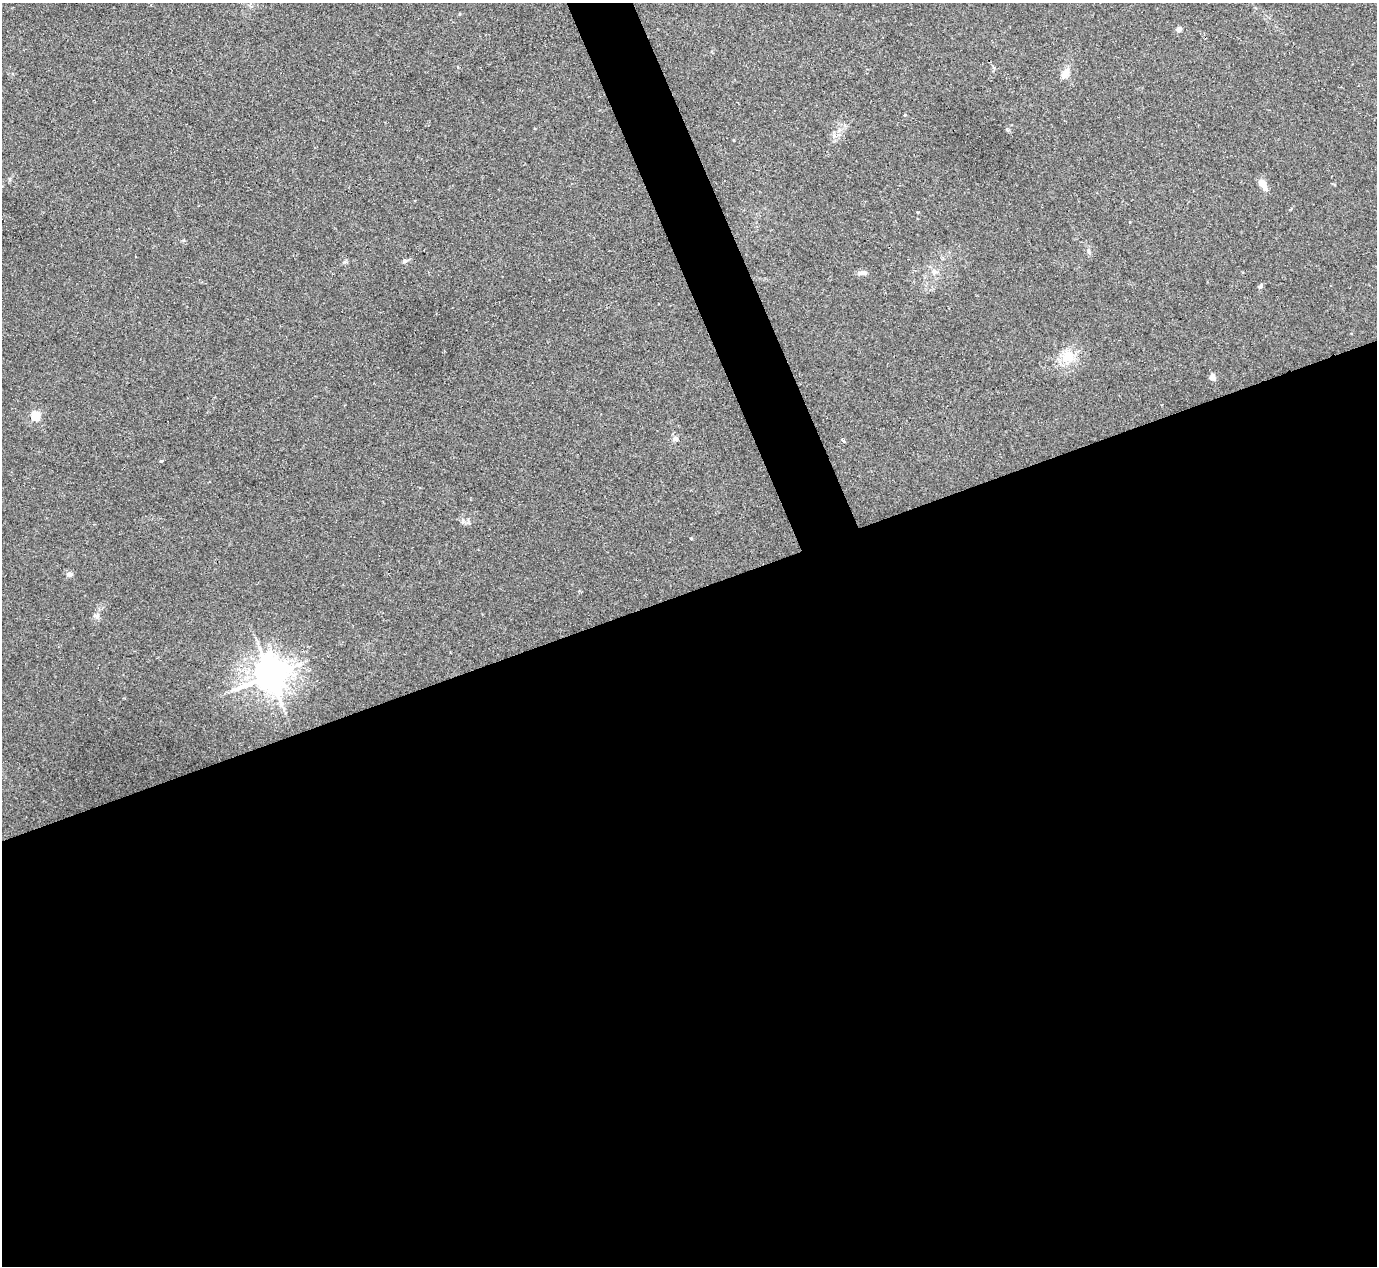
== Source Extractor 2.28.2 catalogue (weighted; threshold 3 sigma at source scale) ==
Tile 15 of 4 x 4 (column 3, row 4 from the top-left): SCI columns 2791-4165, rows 183-1446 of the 5567 x 5545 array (HDU 1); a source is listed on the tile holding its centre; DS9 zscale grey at full resolution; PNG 1379 x 1268 px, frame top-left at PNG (2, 3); no overlay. Shown black and unused: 56% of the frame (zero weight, under 2 of 3 exposures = <1% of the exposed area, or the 3 px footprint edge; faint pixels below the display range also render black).
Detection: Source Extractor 2.28.2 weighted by HDU 2 'WHT'; one run over the whole footprint, this tile lists its part. Background 0.0497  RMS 0.0076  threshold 0.0343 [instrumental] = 3 sigma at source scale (4.5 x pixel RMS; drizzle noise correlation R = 1.50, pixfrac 1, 0.05/0.05 arcsec/px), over >= 5 px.
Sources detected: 19; all 19 listed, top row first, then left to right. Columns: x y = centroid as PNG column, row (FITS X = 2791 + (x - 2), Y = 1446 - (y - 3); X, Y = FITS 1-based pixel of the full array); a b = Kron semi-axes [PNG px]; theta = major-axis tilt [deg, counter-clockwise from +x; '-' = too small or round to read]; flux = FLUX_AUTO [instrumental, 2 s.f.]
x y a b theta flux
1179 29 4 4 - 6.6
1065 73 15 7 61 6.9
1263 184 14 7 -63 6.8
1089 251 7 4 -88 1.4
405 261 7 5 17 1.8
934 271 8 7 - 3.1
862 273 11 6 4 3.2
1260 286 6 5 - 1.4
1068 357 19 17 32 17
1212 377 8 7 - 3.4
35 416 5 5 - 41
675 439 8 7 - 2.3
844 441 5 3 - 1.9
161 461 4 4 - 0.82
463 521 6 4 89 1.5
691 538 4 3 - 0.68
69 574 8 6 9 2.7
96 615 10 7 17 2.5
270 675 11 10 - 1200
Unlisted compact peaks at least as high as the median listed source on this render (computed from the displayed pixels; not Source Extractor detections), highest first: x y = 1007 129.